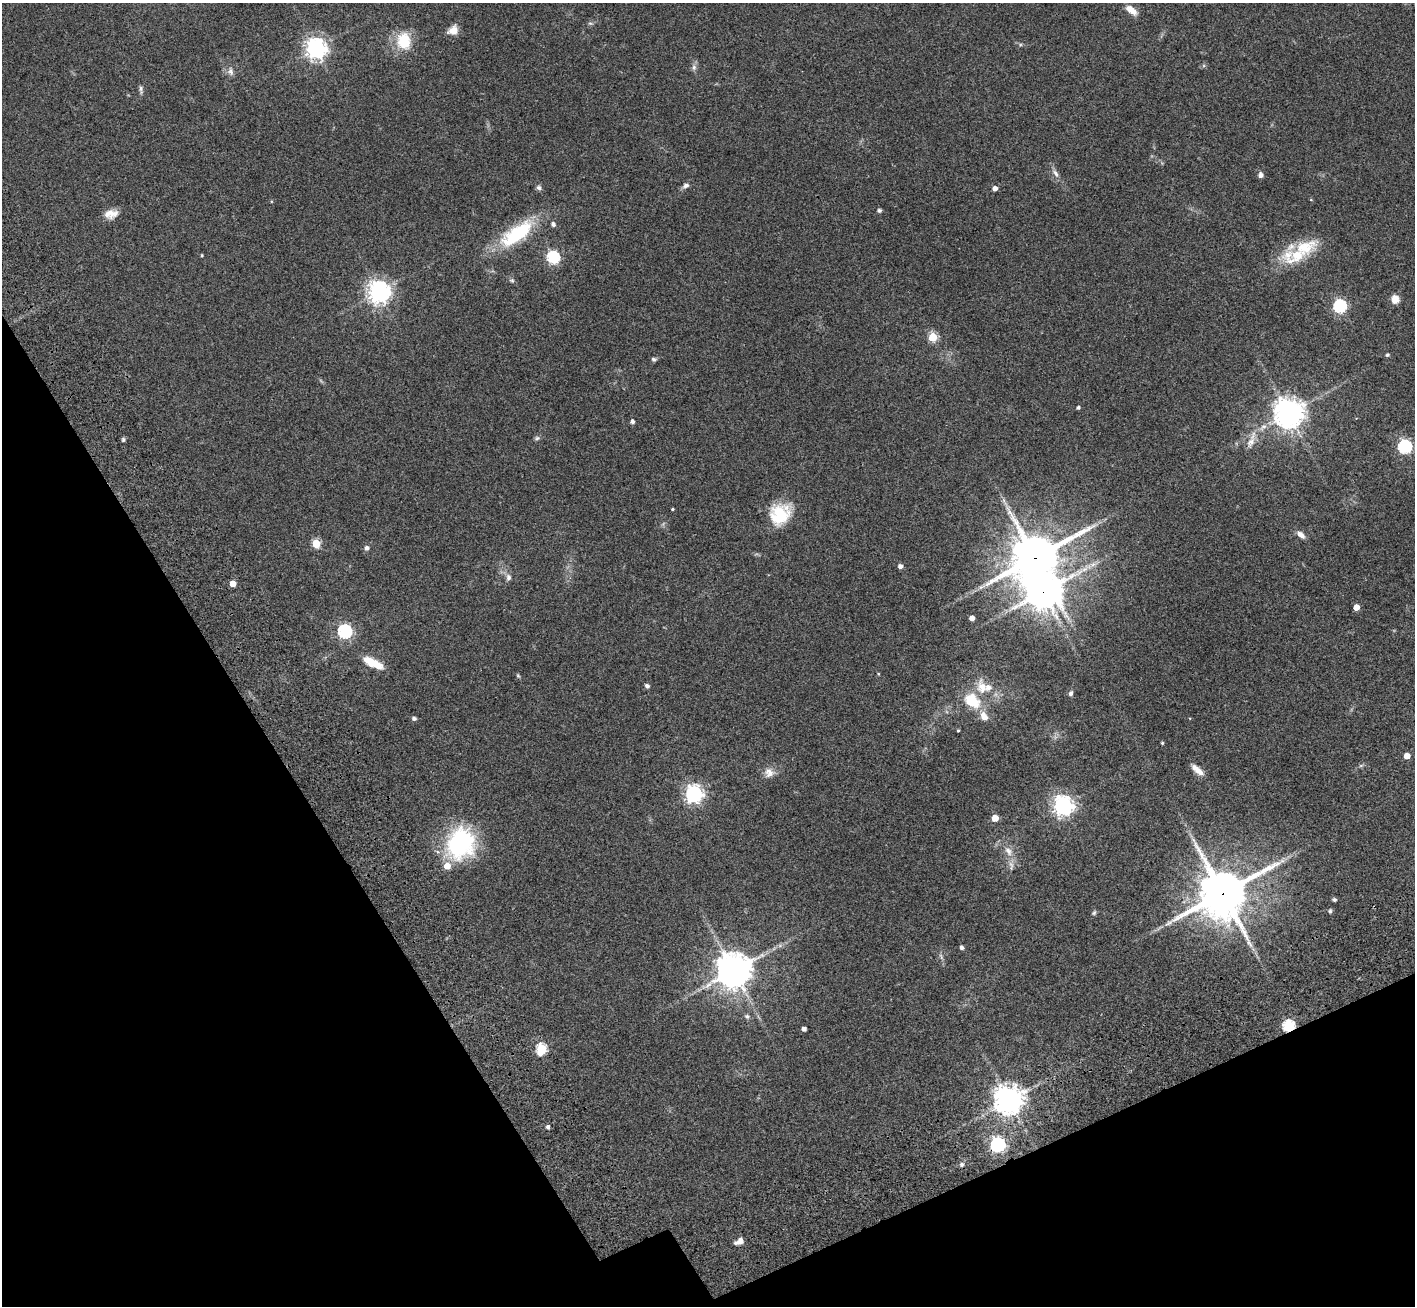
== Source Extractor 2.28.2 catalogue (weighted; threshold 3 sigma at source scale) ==
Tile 14 of 4 x 4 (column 2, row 4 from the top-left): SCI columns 1575-2987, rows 442-1745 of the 5971 x 5965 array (HDU 1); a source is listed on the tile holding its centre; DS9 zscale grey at full resolution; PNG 1417 x 1308 px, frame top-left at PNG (2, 3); no overlay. Shown black and unused: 24% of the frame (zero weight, under 3 of 4 exposures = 9% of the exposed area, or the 3 px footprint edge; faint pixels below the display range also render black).
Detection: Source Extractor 2.28.2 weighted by HDU 2 'WHT'; one run over the whole footprint, this tile lists its part. Background 0.0324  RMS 0.0051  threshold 0.0228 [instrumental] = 3 sigma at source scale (4.5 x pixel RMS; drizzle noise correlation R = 1.50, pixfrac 1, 0.05/0.05 arcsec/px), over >= 5 px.
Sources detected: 93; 1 too faint to see at this stretch — not listed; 8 inside a brighter listed object's ellipse — not listed separately; the other 84 listed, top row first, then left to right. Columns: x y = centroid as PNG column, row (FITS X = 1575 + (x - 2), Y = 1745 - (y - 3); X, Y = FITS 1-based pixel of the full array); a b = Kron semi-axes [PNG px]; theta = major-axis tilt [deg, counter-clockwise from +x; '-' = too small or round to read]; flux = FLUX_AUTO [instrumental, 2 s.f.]
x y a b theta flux
1131 10 12 6 -37 6.4
590 23 8 4 7 0.89
453 30 12 9 32 4.9
404 41 19 15 -83 17
316 49 7 7 - 320
694 67 9 6 71 1.7
230 71 12 8 -84 2.5
141 89 12 5 -84 1.3
1055 173 13 6 -52 2.4
1261 175 7 6 - 1.7
686 186 10 7 28 1.8
539 187 7 6 - 1.4
995 188 4 4 - 2.5
1311 200 5 3 - 0.37
879 210 5 4 - 1
111 214 16 11 12 5.4
553 224 5 5 - 1.6
517 233 46 18 36 35
1304 247 40 21 17 19
202 255 4 3 - 0.54
553 258 6 6 - 71
512 280 6 5 - 0.93
379 292 7 7 - 400
1395 299 9 9 - 4.3
1340 306 6 6 - 78
933 337 5 5 - 28
1387 355 5 4 - 0.73
654 359 7 6 - 0.97
1078 407 4 4 - 1.1
1289 413 9 9 - 790
632 421 5 4 - 1.6
537 438 8 6 25 1.1
123 439 6 5 - 0.85
1251 440 29 9 69 5.8
1405 447 6 6 - 91
672 509 3 3 - 0.59
780 514 26 24 -10 19
1301 535 12 6 -39 3
316 544 5 5 - 21
367 548 7 7 - 1.5
1035 558 19 15 22 1900
900 566 5 4 - 2.1
508 577 10 7 88 2
233 583 5 4 - 7.3
1043 591 13 12 - 900
1356 607 4 4 - 6.7
972 618 4 4 - 3.3
345 631 6 6 - 96
373 663 23 8 -27 12
878 674 4 3 - 0.45
518 676 7 4 -62 0.67
647 686 5 5 - 1.4
982 687 27 17 -76 11
1071 693 7 5 80 1.4
972 701 22 15 -36 16
414 718 5 4 - 1.4
958 730 3 3 - 0.58
1162 743 3 3 - 0.59
1407 756 5 4 - 6.7
1361 765 7 4 19 0.82
1197 770 18 7 -42 4.5
769 772 14 13 - 4.3
694 794 7 7 - 210
1063 806 7 7 - 300
995 818 5 5 - 9.3
460 843 35 29 63 57
1008 851 17 10 -60 5.2
1223 893 19 17 36 1800
1334 899 5 4 - 0.93
1330 911 6 5 - 0.95
1094 913 7 5 55 0.88
780 945 7 4 19 1.2
962 947 4 4 - 1.6
941 956 10 4 -64 1.2
734 971 12 11 - 920
747 1016 8 6 -16 1.3
1289 1026 6 5 - 60
804 1029 4 4 - 2
541 1049 6 5 - 41
1009 1100 9 9 - 610
548 1127 5 4 - 1.3
998 1145 6 6 - 130
962 1164 6 6 - 1.2
739 1241 10 6 29 3.5
Overlapping masked pixels (flux is a lower limit): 5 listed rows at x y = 1035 558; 1043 591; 1223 893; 1289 1026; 998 1145